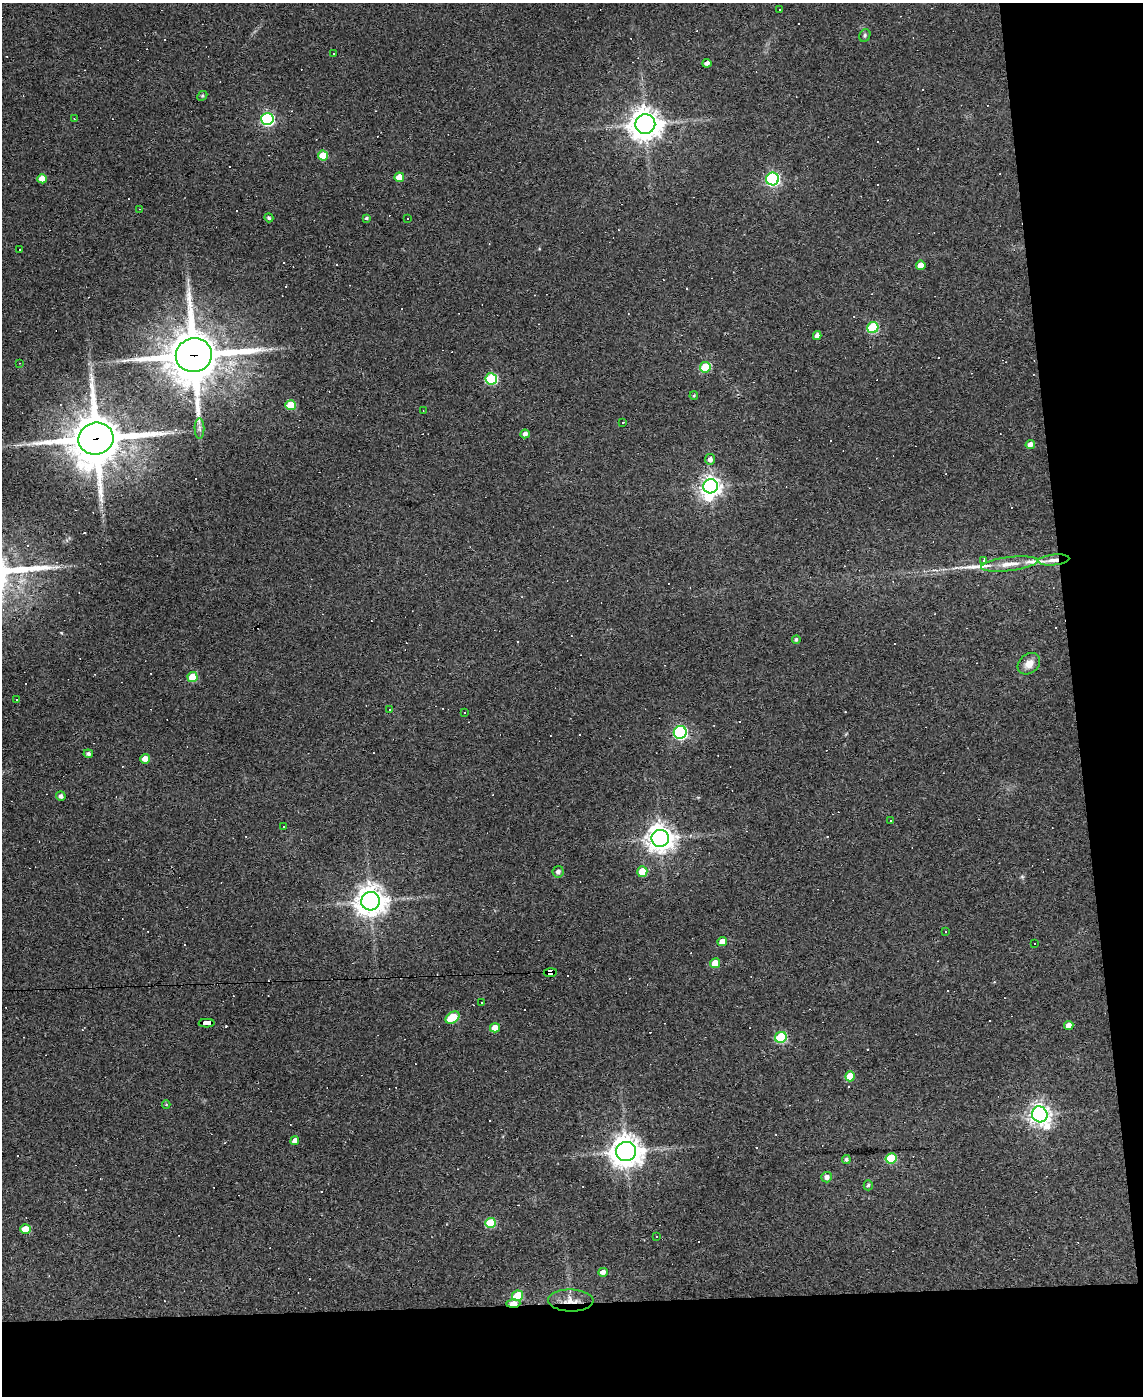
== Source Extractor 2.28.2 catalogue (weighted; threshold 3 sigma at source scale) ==
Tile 12 of 4 x 3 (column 4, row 3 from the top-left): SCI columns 3424-4564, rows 231-1624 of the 4564 x 4539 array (HDU 1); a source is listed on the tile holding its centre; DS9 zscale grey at full resolution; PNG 1145 x 1398 px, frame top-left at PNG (2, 3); each listed source drawn as its Kron ellipse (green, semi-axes under 4 px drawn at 4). Shown black and unused: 13% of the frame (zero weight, under 3 of 4 exposures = <1% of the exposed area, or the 3 px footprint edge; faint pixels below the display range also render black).
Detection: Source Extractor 2.28.2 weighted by HDU 2 'WHT'; one run over the whole footprint, this tile lists its part. Background 0.0831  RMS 0.0059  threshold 0.0265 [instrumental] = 3 sigma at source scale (4.5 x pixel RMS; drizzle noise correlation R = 1.50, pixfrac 1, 0.05/0.05 arcsec/px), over >= 5 px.
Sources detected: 138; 1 inside a brighter object's white glare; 55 cosmic-ray / hot-pixel residue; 1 long thin detection or spike segment (spike, bleed or trail) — neither listed nor drawn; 1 inside a brighter listed object's ellipse — not listed separately; the other 80 listed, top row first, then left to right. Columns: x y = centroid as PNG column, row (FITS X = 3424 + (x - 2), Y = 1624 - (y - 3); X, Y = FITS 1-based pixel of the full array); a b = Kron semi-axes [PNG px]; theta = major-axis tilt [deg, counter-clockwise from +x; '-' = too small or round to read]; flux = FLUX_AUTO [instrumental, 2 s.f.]
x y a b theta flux
780 10 3 3 - 9
865 35 7 5 63 1.1
334 53 3 2 - 0.91
707 63 4 4 - 2.4
202 96 5 4 - 0.79
74 119 4 2 - 0.54
267 119 6 6 - 110
645 124 10 10 - 870
323 155 5 5 - 16
399 177 5 4 - 8.3
42 179 5 4 - 6.4
773 179 6 6 - 120
140 209 3 2 - 0.34
269 218 5 4 - 1
366 218 4 3 - 0.94
408 218 2 2 - 0.44
20 250 3 2 - 0.4
921 265 5 5 - 6.2
873 328 6 5 - 43
817 336 4 4 - 3.3
194 355 18 17 - 3500
19 363 3 2 - 0.48
705 367 5 5 - 24
491 379 6 5 - 51
694 396 4 3 - 0.66
291 405 5 5 - 17
423 411 3 2 - 0.38
623 422 2 2 - 0.41
199 428 10 5 -90 1.8
525 434 4 4 - 2.4
96 439 17 16 - 3300
1030 445 4 4 - 3.2
710 459 5 5 - 2.9
710 486 7 7 - 370
984 560 3 3 - 3.1
1054 560 16 5 6 4
1009 564 28 7 7 7.7
796 639 4 4 - 1.1
1029 664 12 9 41 5.4
192 677 5 5 - 17
16 699 3 3 - 1.1
390 709 2 2 - 0.44
464 712 3 2 - 0.38
680 732 6 6 - 120
88 754 5 4 - 1.7
145 759 5 4 - 5.7
61 796 5 4 - 1.9
891 820 3 3 - 1.7
284 826 3 3 - 1.8
660 838 8 8 - 660
558 872 6 5 - 2.2
642 872 5 5 - 10
370 901 9 9 - 840
945 932 3 3 - 6
722 941 5 4 - 5.7
1035 943 2 2 - 0.46
715 963 5 4 - 10
550 973 6 4 4 220
481 1003 2 2 - 0.39
453 1018 7 5 34 28
207 1023 8 4 2 82
1069 1025 5 4 - 4.8
495 1028 5 4 - 6.5
781 1037 6 5 - 47
850 1076 5 5 - 12
166 1104 4 3 - 0.46
1040 1114 8 7 - 400
295 1141 4 4 - 3.7
626 1151 10 9 - 940
891 1158 5 5 - 28
846 1159 4 4 - 1.3
827 1177 5 5 - 3
868 1185 5 4 - 1.1
490 1223 5 5 - 29
25 1229 5 5 - 11
657 1236 3 2 - 0.42
603 1272 5 4 - 2.9
518 1296 5 5 - 23
571 1301 22 11 -2 8.1
513 1303 7 4 2 14
Overlapping masked pixels (flux is a lower limit): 7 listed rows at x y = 194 355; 96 439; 1054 560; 550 973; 207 1023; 571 1301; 513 1303